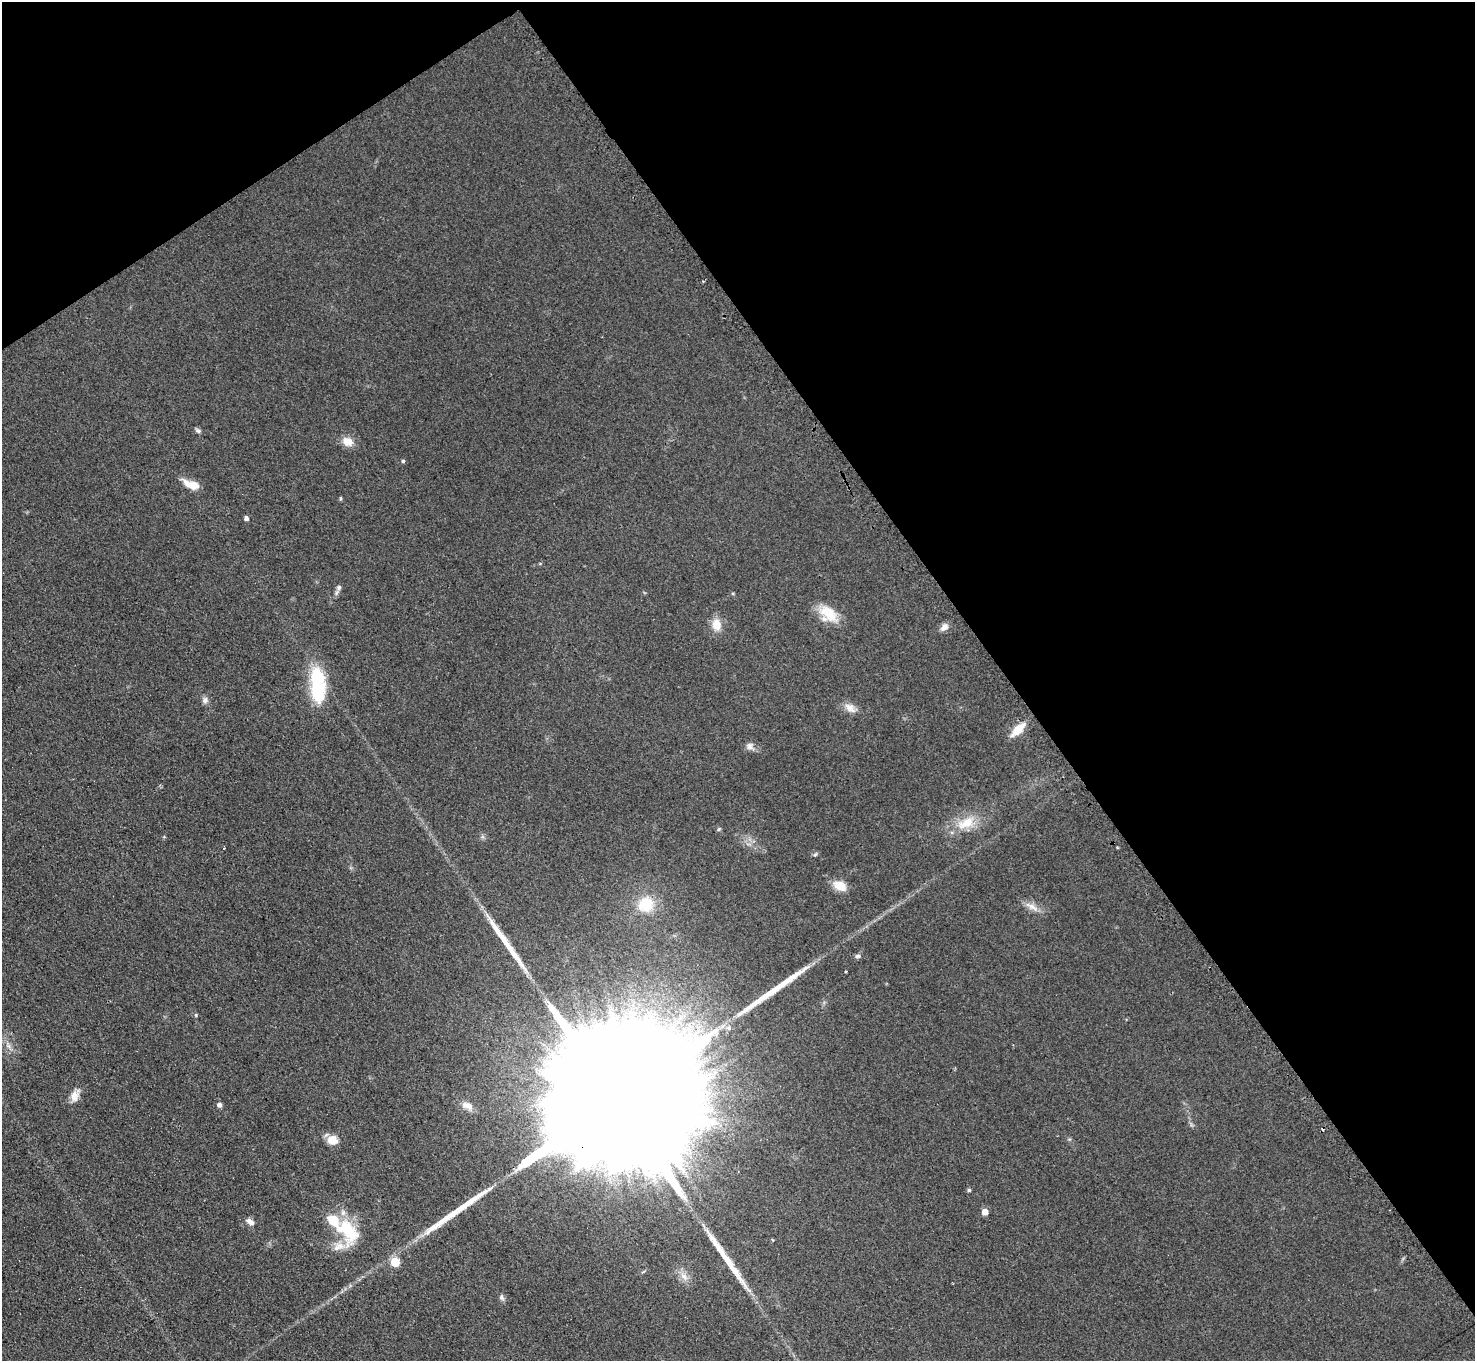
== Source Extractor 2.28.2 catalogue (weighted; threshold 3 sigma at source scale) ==
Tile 3 of 4 x 4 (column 3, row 1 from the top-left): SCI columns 2965-4437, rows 4385-5743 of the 5918 x 5903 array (HDU 1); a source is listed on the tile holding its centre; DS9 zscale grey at full resolution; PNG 1477 x 1363 px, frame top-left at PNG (2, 2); no overlay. Shown black and unused: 36% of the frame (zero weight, under 2 of 3 exposures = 2% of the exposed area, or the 3 px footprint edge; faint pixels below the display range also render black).
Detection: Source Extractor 2.28.2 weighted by HDU 2 'WHT'; one run over the whole footprint, this tile lists its part. Background 0.076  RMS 0.011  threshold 0.0486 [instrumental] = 3 sigma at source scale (4.5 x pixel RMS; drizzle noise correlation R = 1.50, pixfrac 1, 0.05/0.05 arcsec/px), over >= 5 px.
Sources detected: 47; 2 inside a brighter object's white glare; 1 cosmic-ray / hot-pixel residue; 4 long thin detections or spike segments (spike, bleed or trail) — not listed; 2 inside a brighter listed object's ellipse — not listed separately; the other 38 listed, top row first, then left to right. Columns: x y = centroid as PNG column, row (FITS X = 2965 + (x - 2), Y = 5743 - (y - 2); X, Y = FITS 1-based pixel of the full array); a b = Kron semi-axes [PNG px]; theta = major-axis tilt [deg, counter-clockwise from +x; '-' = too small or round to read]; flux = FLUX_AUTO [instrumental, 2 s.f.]
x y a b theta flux
198 430 8 5 -31 2.6
348 441 15 11 -21 12
403 461 4 4 - 1.7
191 484 21 8 -22 14
341 499 6 3 90 1.3
246 518 5 4 - 3.8
339 587 8 6 57 3.5
830 613 30 16 -59 26
717 625 14 10 -82 16
944 627 11 7 41 6.2
318 684 44 17 -86 66
205 700 8 8 - 4.5
850 708 17 10 -38 9.3
1018 729 16 7 44 22
750 746 11 9 -43 5.6
966 823 29 14 26 29
719 829 6 4 70 1.4
224 848 3 2 - 1.4
815 854 6 4 31 1.8
840 886 12 8 -24 21
646 904 17 15 37 33
1032 907 22 7 -29 9.6
858 956 8 5 15 3
846 971 3 3 - 1.8
196 1015 5 4 - 1.3
9 1046 7 6 - 3.9
75 1095 18 10 67 9.5
610 1104 135 21 33 200000
219 1105 5 5 - 4.5
467 1106 16 8 -23 7.9
332 1140 13 11 -17 12
969 1190 4 4 - 1.9
985 1212 5 4 - 12
250 1222 11 6 -35 5.8
348 1230 37 22 -61 57
395 1262 5 5 - 52
684 1276 14 8 -47 8.6
501 1297 8 6 -70 3
Overlapping masked pixels (flux is a lower limit): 1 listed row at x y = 610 1104